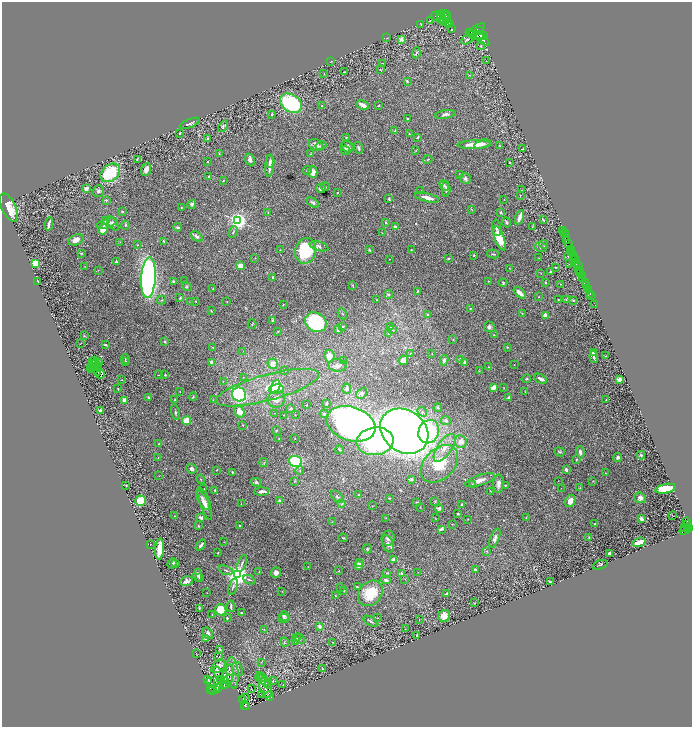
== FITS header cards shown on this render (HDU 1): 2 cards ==
NAXIS1  =                 1380
NAXIS2  =                 1449

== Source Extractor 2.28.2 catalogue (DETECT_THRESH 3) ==
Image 1380 x 1449 px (HDU 1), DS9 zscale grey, zoomed out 1/2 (1 PNG px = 2 x 2 image px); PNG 694 x 729 px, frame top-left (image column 1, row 1449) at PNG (2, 2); each listed source drawn as its Kron ellipse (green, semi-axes under 4 px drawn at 4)
Background 0.876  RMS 0.017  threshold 0.0517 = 3 sigma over >= 5 px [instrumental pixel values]
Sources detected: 522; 42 cannot appear on this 1/2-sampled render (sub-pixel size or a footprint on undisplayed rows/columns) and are neither listed nor drawn; the other 480 listed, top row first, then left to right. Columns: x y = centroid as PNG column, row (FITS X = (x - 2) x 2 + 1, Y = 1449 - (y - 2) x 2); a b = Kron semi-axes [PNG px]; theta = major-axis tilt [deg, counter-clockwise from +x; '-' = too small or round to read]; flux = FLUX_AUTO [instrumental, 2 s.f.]
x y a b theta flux
441 15 4 3 - 3800
445 15 5 3 - 4900
437 16 6 5 - 3000
441 19 3 2 - 1300
445 19 7 3 68 5800
447 20 4 2 - 4300
430 21 2 1 - 1.1
448 22 4 2 - 5300
421 24 3 1 - 2.1
449 24 4 2 - 3900
451 28 2 1 - 270
476 30 10 4 34 7600
479 31 3 2 - 2300
470 32 3 2 - 1800
473 34 4 2 - 2300
479 34 2 2 - 2800
480 36 8 3 4 11000
387 38 2 1 - 1.1
401 39 2 2 - 37
467 39 7 3 27 5.2
482 39 8 4 -39 14000
481 46 4 3 - 3.9
416 53 6 3 80 4.1
486 61 3 2 - 1.2
331 62 2 1 - 0.8
383 63 3 2 - 1.5
380 70 4 2 - 2.1
344 72 3 1 - 1.1
324 74 2 1 - 1.1
470 75 3 2 - 1.8
407 81 2 2 - 9
291 103 12 8 -34 330
363 105 6 3 -27 26
322 106 2 2 - 2.8
379 106 2 2 - 2.6
445 114 10 4 10 10
272 115 3 2 - 3.2
408 119 3 2 - 4.1
190 123 10 3 23 7.9
223 126 6 4 55 5.8
395 130 4 2 - 3.2
179 133 4 2 - 2.1
409 134 2 2 - 1.7
418 137 4 2 - 3
346 138 3 2 - 2.8
208 139 4 2 - 5.8
482 144 8 3 15 11
316 145 7 5 -30 15
475 145 17 4 2 45
499 145 3 2 - 1.6
321 146 5 3 - 4.5
347 147 6 5 - 14
359 148 6 4 -70 5.9
523 148 2 1 - 0.76
345 150 5 3 - 4.8
416 150 3 2 - 1.6
219 154 4 2 - 2.1
311 154 4 3 - 3.4
137 159 4 2 - 5.9
250 159 6 4 -67 9.2
428 159 4 2 - 2.1
270 161 6 2 88 8
208 162 2 2 - 1.7
509 162 2 1 - 1.5
270 166 11 3 87 20
146 169 6 5 - 20
307 170 5 3 - 3.4
313 172 6 4 -88 23
110 173 11 8 40 220
459 174 3 2 - 1.5
209 176 3 3 - 3.7
465 178 6 5 - 9.3
223 180 3 2 - 2.3
444 185 5 4 - 6.2
325 187 4 3 - 3.1
86 189 4 3 - 14
321 189 4 2 - 8.6
446 189 8 3 -90 8
521 190 3 2 - 1.2
98 191 6 5 - 6.4
421 191 3 2 - 1.5
337 193 3 2 - 3.1
520 195 3 2 - 1.9
427 198 12 3 -14 22
389 199 3 3 - 3.4
504 199 2 2 - 1.1
106 200 3 3 - 3.5
313 202 7 3 -30 6.9
192 204 4 4 - 7.2
9 207 15 7 -64 62
181 207 3 2 - 2
471 209 3 2 - 2.1
122 212 3 2 - 3.1
501 212 4 3 - 3.8
268 213 3 2 - 2.4
519 217 7 3 70 20
543 220 4 2 - 3.8
106 221 4 3 - 6.1
238 221 3 3 - 1900
386 222 2 2 - 5.2
506 222 5 3 - 5.3
113 223 8 3 -58 7.8
49 224 7 2 78 15
107 224 11 3 16 14
125 225 4 3 - 4.3
178 227 4 3 - 4.7
395 227 3 3 - 13
532 227 3 2 - 1.5
496 228 8 4 -83 8.5
103 229 5 4 - 43
563 230 2 1 - 54
233 232 6 2 68 3.3
382 233 2 2 - 1.7
564 233 2 1 - 68
565 235 3 1 - 120
197 237 7 3 -34 12
566 237 2 1 - 790
499 238 13 4 -71 91
76 240 8 5 22 20
164 241 3 2 - 3
567 241 2 1 - 550
120 242 2 2 - 1.4
568 243 2 2 - 1100
543 244 4 3 - 3.3
137 245 3 2 - 1.6
319 246 10 4 -16 11
541 247 6 5 - 9.5
280 250 2 2 - 1.4
369 250 3 2 - 3.4
411 250 3 2 - 1.9
570 250 3 2 - 680
306 251 13 10 76 160
572 251 2 1 - 370
81 253 4 3 - 2.8
493 254 6 2 -12 4.2
572 254 2 2 - 390
474 255 3 3 - 2.3
568 256 4 3 - 3
573 256 3 2 - 830
255 258 3 2 - 1.1
448 258 4 3 - 2.6
539 258 2 2 - 1.3
389 259 2 1 - 1.7
575 259 3 3 - 450
116 261 3 3 - 2.4
35 263 4 4 - 41
570 263 4 1 - 1.3
574 263 2 2 - 280
576 264 3 2 - 570
241 266 4 4 - 34
578 266 3 1 - 410
85 267 2 2 - 1.4
555 267 2 2 - 1.8
509 268 2 1 - 1
98 270 3 1 - 1.2
579 271 2 1 - 790
550 272 4 2 - 4.8
581 272 2 1 - 600
541 273 2 2 - 1.1
580 274 2 1 - 200
582 275 2 1 - 53
273 277 3 2 - 5.4
148 278 20 7 86 1200
583 278 3 1 - 100
38 281 4 1 - 2.3
173 281 2 2 - 16
185 281 2 1 - 1.3
488 281 2 2 - 1.2
503 283 4 3 - 3.7
545 283 3 3 - 4.1
585 283 3 1 - 57
560 284 2 1 - 1
353 285 3 2 - 1.9
187 286 5 4 - 4.3
587 286 2 1 - 700
213 289 2 2 - 1.9
588 290 2 1 - 220
418 291 3 2 - 3.5
520 293 7 3 -42 21
389 294 4 3 - 3.8
590 294 2 1 - 87
591 296 2 1 - 27
539 297 2 1 - 1.5
180 298 3 2 - 2.5
558 299 2 2 - 2.6
566 299 3 3 - 2.2
161 300 5 2 - 2.5
376 300 3 2 - 2.6
573 300 3 3 - 2.6
191 301 2 2 - 1.4
196 301 3 2 - 1.6
227 301 2 2 - 1.2
283 304 3 2 - 1.4
595 304 2 1 - 22
470 309 3 2 - 2.8
211 311 2 1 - 1.8
522 313 2 2 - 1.3
342 314 6 2 -62 2.9
427 314 3 2 - 3.3
545 315 4 3 - 19
273 320 4 3 - 4.2
316 322 11 9 -32 240
252 324 4 2 - 2.4
342 327 4 2 - 3.5
391 327 3 2 - 1.4
489 327 5 5 - 9.9
338 330 4 2 - 5.6
393 330 3 2 - 1.6
278 331 2 2 - 3.6
389 334 3 3 - 3.1
494 335 3 2 - 1.7
84 336 3 2 - 1.7
453 339 3 3 - 1.7
165 341 2 2 - 5.8
80 343 3 2 - 1.5
105 345 3 2 - 4.1
213 347 3 2 - 1.9
507 347 4 2 - 2.3
243 351 2 2 - 1.1
410 353 2 2 - 4
432 353 3 2 - 1.6
593 353 3 2 - 17
329 356 6 5 - 30
606 356 4 2 - 1.8
594 357 6 3 -84 7.6
125 359 4 2 - 3
461 359 3 2 - 19
404 360 5 4 - 17
444 360 5 3 - 9.9
95 361 2 1 - 1.1
343 361 2 1 - 1.1
92 362 4 1 - 3.2
126 362 3 2 - 2.3
464 362 4 4 - 6
98 363 2 1 - 1.1
212 363 4 3 - 13
96 364 3 1 - 0.37
273 364 5 5 - 21
337 365 9 6 -4 14
514 365 2 1 - 1
95 366 2 1 - 0.91
98 366 2 1 - 2.3
93 367 2 2 - 1.4
488 367 2 2 - 1.3
90 368 2 1 - 0.22
92 369 2 1 - 0.68
285 370 3 3 - 3.4
479 371 2 1 - 1.1
98 372 2 1 - 0.84
100 374 4 1 - 0.64
158 375 2 2 - 2.4
165 375 3 3 - 4.2
243 377 3 2 - 1.8
526 379 4 3 - 3.1
540 379 7 2 -27 12
619 379 4 3 - 9.8
122 380 2 2 - 1.7
223 381 2 2 - 1.7
276 387 7 4 74 31
267 388 53 13 15 110
493 388 4 2 - 57
504 388 3 2 - 1.6
118 389 3 3 - 2.5
276 389 7 4 13 34
347 389 5 3 - 9.4
180 392 2 1 - 0.9
525 392 2 2 - 1.2
362 393 6 4 47 8.8
239 394 7 6 - 310
193 397 4 3 - 3
509 397 3 3 - 8.3
148 398 3 2 - 4.8
276 399 9 8 - 20
124 400 3 2 - 19
175 400 2 2 - 10
213 400 2 2 - 1.8
606 400 2 2 - 1.2
327 403 4 2 - 4.8
307 405 2 2 - 1.2
438 408 4 3 - 4.7
291 409 4 3 - 5.4
100 411 2 2 - 36
175 412 8 3 -78 5.9
239 412 6 5 - 34
422 412 5 3 - 5.5
275 413 2 2 - 0.83
324 414 4 3 - 4.8
284 415 2 2 - 1.1
295 415 2 1 - 1.4
446 420 5 4 - 12
186 421 4 4 - 55
351 424 25 17 -19 2000
243 425 3 2 - 1.6
277 430 3 2 - 1.7
404 431 26 20 -37 2600
429 432 12 10 65 250
295 438 2 1 - 1.4
279 439 3 1 - 1.1
375 441 18 14 7 520
461 442 6 6 - 22
159 444 2 2 - 2.6
444 448 16 7 56 42
340 450 4 2 - 3.3
560 452 5 3 - 4
580 452 6 3 -86 10
641 455 4 3 - 4.9
158 457 2 1 - 1.4
618 457 4 4 - 8.4
576 459 3 3 - 2.7
296 461 7 5 -19 230
264 463 4 2 - 2.4
440 464 22 15 46 100
191 469 5 4 - 11
217 470 3 2 - 1.3
566 470 3 3 - 5.7
300 471 4 3 - 2.6
232 472 3 2 - 3.6
606 473 2 1 - 0.92
159 476 2 2 - 1.1
201 479 5 2 - 2.3
411 480 4 3 - 5.8
480 480 15 5 18 24
294 481 4 2 - 2.4
558 481 3 2 - 0.92
593 481 3 2 - 1.5
256 482 5 3 - 8.6
498 484 9 5 87 16
472 485 3 3 - 3.2
126 486 3 2 - 1.9
505 486 4 2 - 2.4
561 488 2 1 - 0.88
580 488 3 2 - 1.7
204 489 2 1 - 1.7
666 489 10 4 11 100
215 490 3 3 - 4.1
261 491 7 3 3 19
490 491 3 2 - 1.3
359 494 2 2 - 7.5
337 497 7 4 -44 6.3
389 498 3 3 - 2
640 498 6 5 - 12
140 501 5 5 - 73
203 501 11 4 -59 12
279 501 3 3 - 4.4
570 501 6 5 - 25
416 502 2 2 - 2.3
435 502 4 2 - 2.2
205 503 17 5 -71 23
342 503 3 3 - 3.7
241 504 2 2 - 1.2
462 504 3 3 - 5.2
372 506 3 1 - 1.1
420 507 2 1 - 1.2
439 508 4 3 - 6.5
458 514 3 2 - 2.7
672 515 2 1 - 0.99
174 516 2 2 - 3.2
201 518 4 2 - 12
386 518 3 2 - 1.3
435 518 2 1 - 0.86
526 518 3 2 - 1.4
468 519 2 2 - 1.3
641 519 3 2 - 16
332 522 3 2 - 1.9
687 522 3 2 - 380
452 524 2 2 - 1.3
595 524 3 3 - 3.2
688 524 2 2 - 430
198 526 3 2 - 3.3
240 526 2 2 - 4.3
685 527 2 2 - 240
687 528 2 2 - 960
441 529 4 2 - 6.6
689 529 3 2 - 1000
685 530 6 2 35 500
343 538 4 2 - 2.5
388 538 7 6 - 16
495 538 10 4 68 12
589 538 4 3 - 4
224 542 2 2 - 1.2
639 542 7 3 19 39
388 544 9 5 -71 12
150 545 2 1 - 1.4
201 545 6 2 49 9.5
160 549 10 3 86 59
367 549 4 4 - 4.4
487 551 4 3 - 3.3
218 553 3 2 - 1.7
610 553 3 3 - 13
394 559 4 3 - 13
360 562 3 3 - 6.5
172 563 5 3 - 7.5
176 563 3 2 - 2.2
242 563 9 2 68 6
359 565 4 3 - 23
600 565 8 2 20 4
308 567 3 2 - 1.1
226 570 7 2 -19 4.9
475 570 3 2 - 6.6
339 571 2 2 - 1.1
259 572 3 2 - 1.7
418 572 3 2 - 1.3
276 573 5 5 - 14
387 573 4 2 - 2.6
402 573 3 2 - 3.5
198 575 6 4 -88 9.9
237 575 4 4 - 3800
199 577 4 2 - 4.2
405 579 2 2 - 1.8
249 580 6 2 -22 4
386 580 5 3 - 11
187 581 6 4 10 13
551 581 4 2 - 2.3
233 587 8 3 71 5.9
341 587 3 2 - 1.5
357 587 3 2 - 3.5
282 591 2 1 - 1.6
344 591 2 2 - 1.9
207 593 2 1 - 0.85
370 593 14 11 48 98
447 594 4 2 - 14
335 596 2 2 - 1.5
475 603 3 2 - 1.7
231 606 5 2 - 4.7
199 608 2 2 - 3.1
221 610 5 5 - 89
241 612 2 1 - 2.4
212 615 2 1 - 1.1
284 616 5 5 - 6.7
444 616 6 5 - 27
227 618 2 2 - 15
378 618 3 2 - 1.2
284 619 5 2 - 4.4
419 619 2 1 - 2.1
371 621 8 2 -31 4.5
319 626 4 3 - 12
264 629 3 1 - 1.1
405 629 3 2 - 1.7
208 633 6 4 -54 13
417 635 2 2 - 2.1
205 638 3 3 - 7.5
297 638 3 3 - 2.3
300 639 5 3 - 3.9
296 640 3 2 - 5.5
284 642 5 3 - 3.5
333 642 3 2 - 2.1
220 650 3 3 - 3
196 654 4 1 - 1.2
219 656 3 3 - 2.8
261 662 3 2 - 1.5
218 666 8 5 42 21
322 668 2 1 - 1
237 669 7 5 -70 10
218 673 6 3 -66 7.2
233 673 16 6 -85 26
260 675 3 3 - 3
228 677 12 5 79 10
261 677 5 3 - 4.3
208 679 3 1 - 2
228 679 4 2 - 2.7
221 680 2 1 - 1.7
224 680 3 1 - 1.2
273 681 2 1 - 0.93
211 682 4 1 - 3.9
265 682 8 4 -44 10
268 683 3 2 - 1.6
283 684 3 2 - 1.8
224 685 2 1 - 1.2
219 688 3 2 - 3.4
252 688 3 1 - 0.84
265 688 10 5 -69 14
210 689 3 2 - 76
213 690 2 2 - 44
215 690 2 1 - 5.6
261 695 4 2 - 2.7
269 696 5 2 - 2.9
246 698 2 1 - 3.4
243 699 2 1 - 1
245 706 4 3 - 78
247 707 2 2 - 91
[42 sub-pixel or undisplayed-footprint detections neither listed nor drawn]